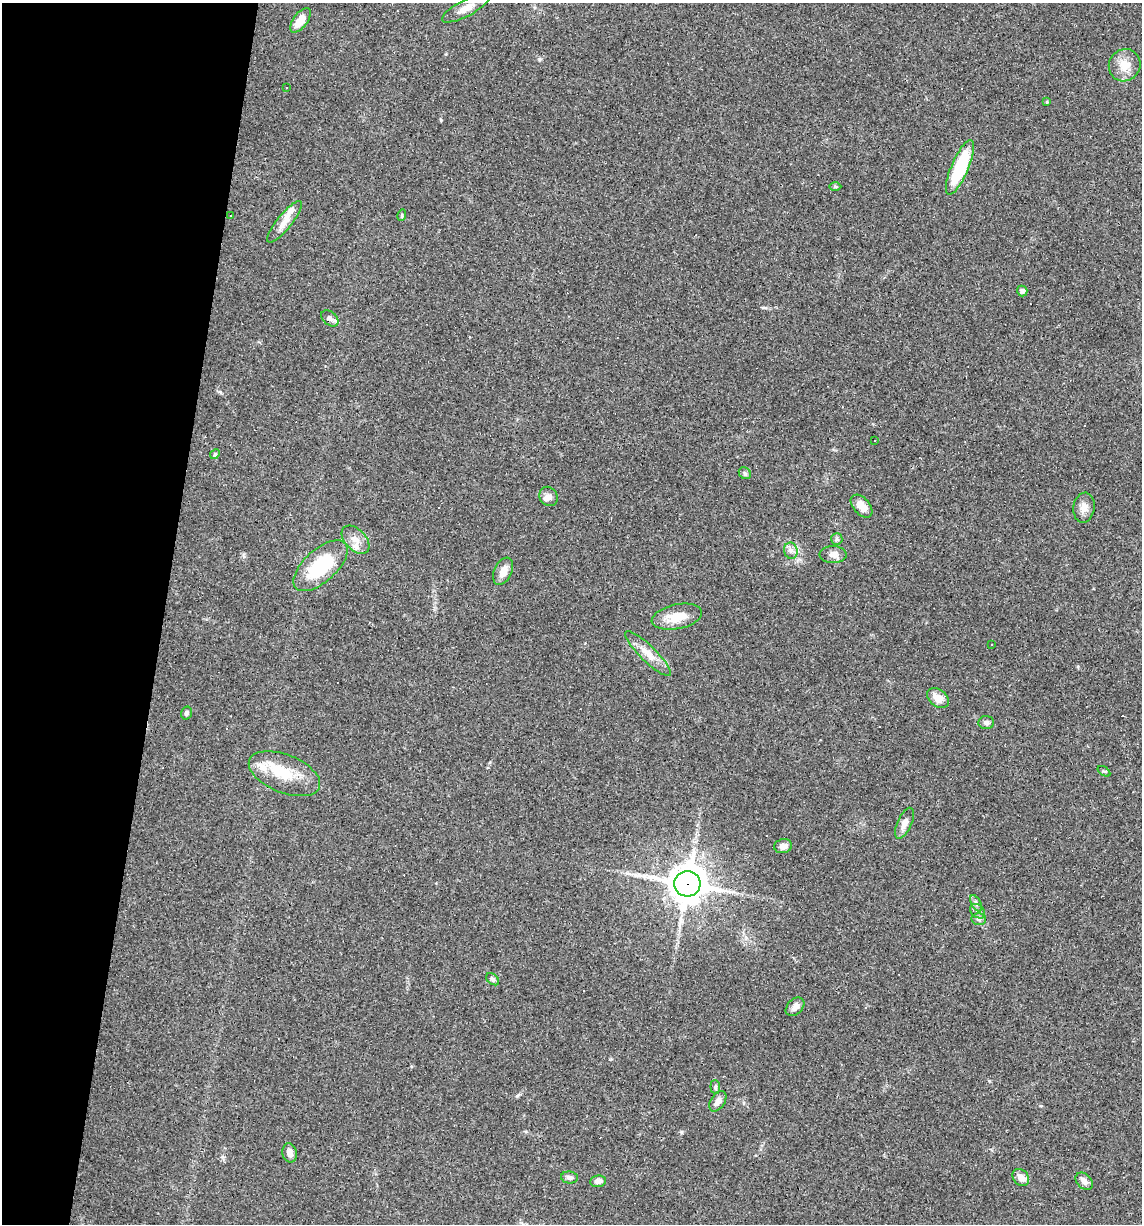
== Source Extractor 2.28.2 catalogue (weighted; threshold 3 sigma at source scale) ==
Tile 9 of 4 x 4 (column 1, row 3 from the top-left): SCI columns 114-1253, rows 1223-2444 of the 4907 x 4887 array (HDU 1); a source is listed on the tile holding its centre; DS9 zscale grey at full resolution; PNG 1144 x 1226 px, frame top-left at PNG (2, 3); each listed source drawn as its Kron ellipse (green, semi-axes under 4 px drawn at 4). Shown black and unused: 14% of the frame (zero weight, under 3 of 4 exposures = <1% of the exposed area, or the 3 px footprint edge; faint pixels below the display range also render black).
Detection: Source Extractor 2.28.2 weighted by HDU 2 'WHT'; one run over the whole footprint, this tile lists its part. Background 0.0581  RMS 0.0048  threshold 0.0217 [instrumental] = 3 sigma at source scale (4.5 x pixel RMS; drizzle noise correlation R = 1.50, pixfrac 1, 0.05/0.05 arcsec/px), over >= 5 px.
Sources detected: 61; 11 cosmic-ray / hot-pixel residue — neither listed nor drawn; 3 inside a brighter listed object's ellipse — not listed separately; the other 47 listed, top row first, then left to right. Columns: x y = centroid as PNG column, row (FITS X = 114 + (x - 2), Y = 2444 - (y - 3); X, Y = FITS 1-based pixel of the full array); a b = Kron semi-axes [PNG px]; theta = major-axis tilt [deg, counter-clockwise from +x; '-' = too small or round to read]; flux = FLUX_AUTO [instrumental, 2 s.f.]
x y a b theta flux
466 8 26 8 28 5.3
300 20 14 7 53 6.3
1125 65 16 15 - 6.6
286 87 2 2 - 0.39
1047 102 4 4 - 0.39
960 167 29 8 67 30
835 187 6 4 -1 0.69
402 215 6 3 73 0.51
230 216 2 2 - 0.32
284 222 26 7 51 5.3
1022 291 5 5 - 1.4
330 318 10 6 -40 1.6
875 440 3 3 - 1.7
215 454 5 4 - 0.6
745 473 6 5 - 0.96
548 496 10 8 -53 2.3
862 506 13 8 -48 4.9
1084 508 15 10 81 3.9
837 539 6 5 - 0.89
355 540 17 10 -46 4.7
791 551 8 6 -81 1.8
833 555 13 8 -1 2.7
321 566 33 16 42 31
503 571 14 9 65 4.1
677 617 25 12 12 9.1
991 645 3 2 - 0.51
648 654 31 8 -44 6.3
938 698 12 8 -37 5.4
186 713 6 5 - 1.2
986 722 8 6 -3 1.6
1104 771 7 4 -34 0.66
284 774 38 19 -22 16
904 823 16 7 66 3.4
783 846 9 7 12 2.4
687 884 13 12 - 1000
976 903 9 4 -62 1.4
978 911 8 6 -41 1.6
979 919 7 6 - 1.2
493 979 7 5 -40 0.99
795 1007 11 7 45 2.9
715 1087 7 5 -84 0.89
718 1101 11 7 56 2.5
290 1153 10 7 -78 2.8
569 1177 8 6 -7 1.5
1021 1178 9 7 -49 3.5
598 1181 8 5 7 2.3
1084 1181 10 7 -44 2.2
Overlapping masked pixels (flux is a lower limit): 1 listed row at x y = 687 884
Unlisted compact peaks at least as high as the median listed source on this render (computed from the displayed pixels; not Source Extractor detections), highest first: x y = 539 59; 517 1096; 681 1132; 441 120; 220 392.